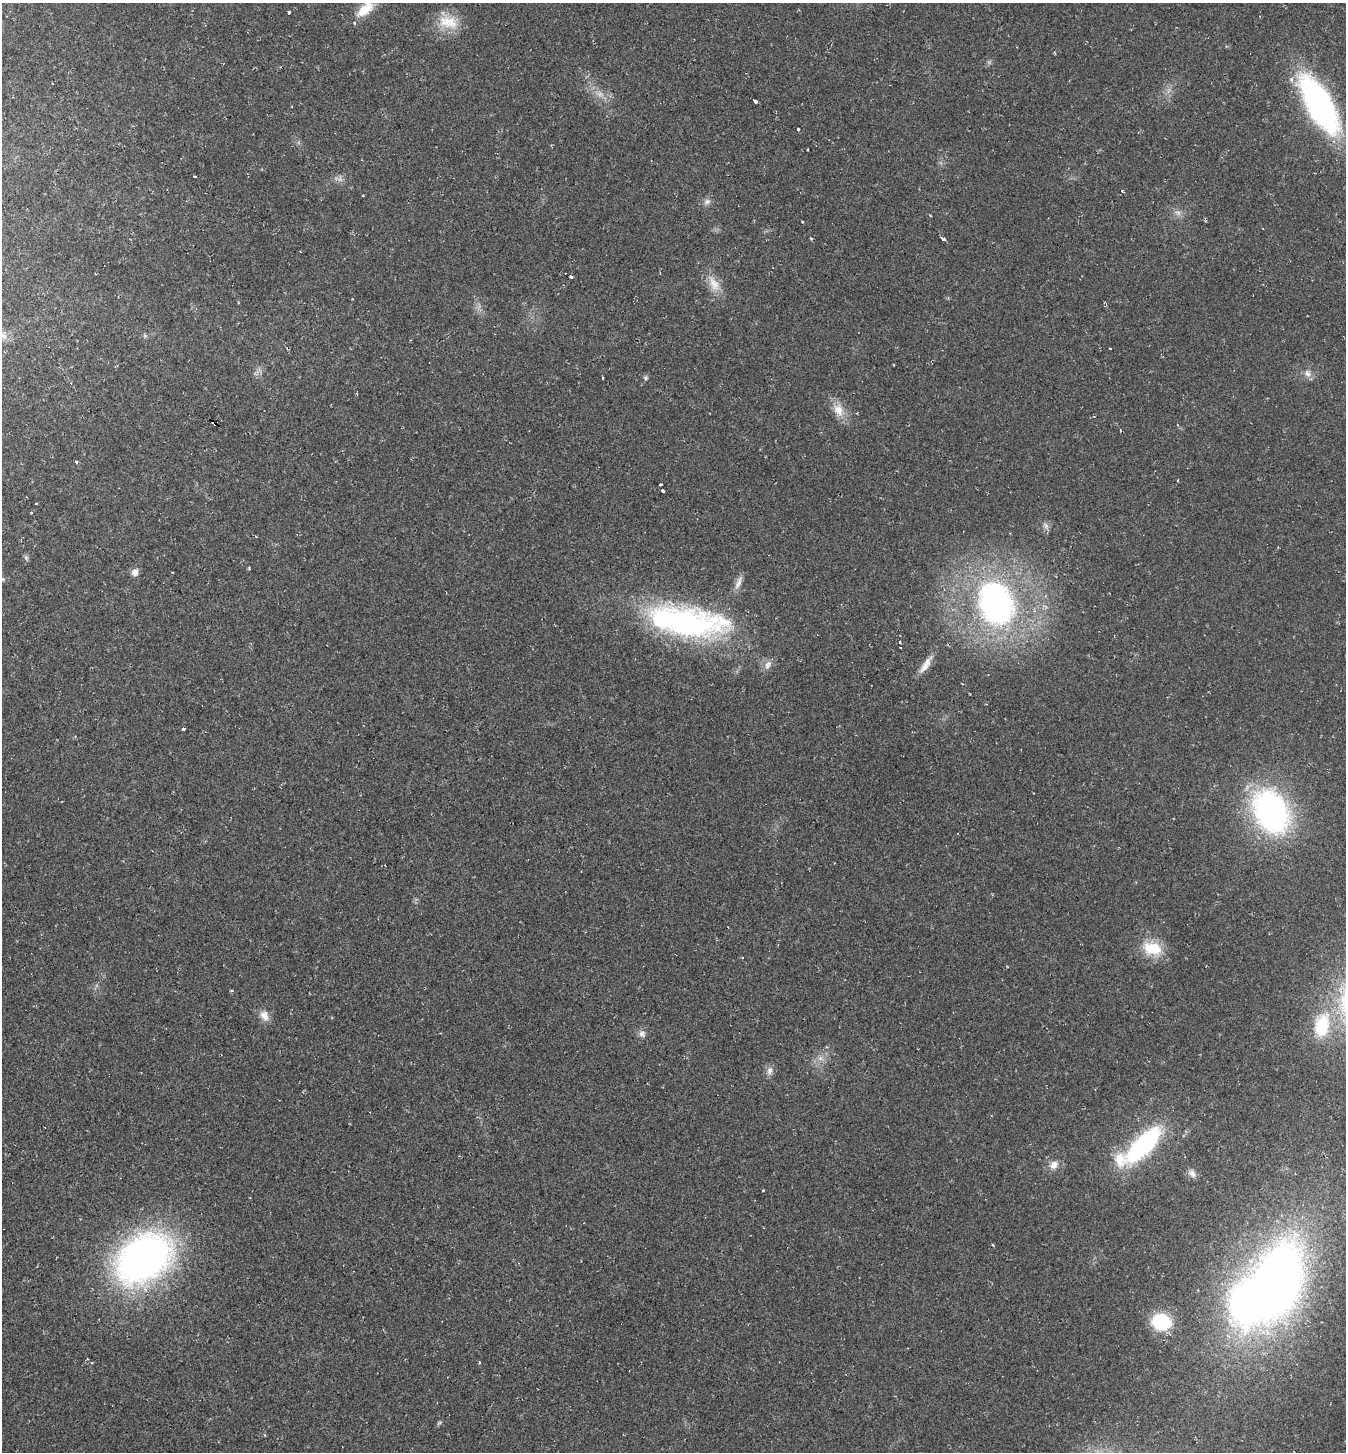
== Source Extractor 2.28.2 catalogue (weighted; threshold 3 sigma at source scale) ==
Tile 11 of 4 x 4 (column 3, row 3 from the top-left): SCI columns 2975-4318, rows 1451-2900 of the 5808 x 5800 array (HDU 1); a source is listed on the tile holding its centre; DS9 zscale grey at full resolution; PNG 1348 x 1454 px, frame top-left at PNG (2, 3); no overlay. Shown black and unused: <1% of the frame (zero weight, under 2 of 3 exposures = <1% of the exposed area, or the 3 px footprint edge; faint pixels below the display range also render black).
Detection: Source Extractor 2.28.2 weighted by HDU 2 'WHT'; one run over the whole footprint, this tile lists its part. Background 0.0201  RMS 0.0059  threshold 0.0266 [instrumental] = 3 sigma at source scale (4.5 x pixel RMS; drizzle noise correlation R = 1.50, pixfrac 1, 0.05/0.05 arcsec/px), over >= 5 px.
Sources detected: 69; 2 too faint to see at this stretch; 1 inside a brighter object's white glare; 5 cosmic-ray / hot-pixel residue — not listed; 1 inside a brighter listed object's ellipse — not listed separately; the other 60 listed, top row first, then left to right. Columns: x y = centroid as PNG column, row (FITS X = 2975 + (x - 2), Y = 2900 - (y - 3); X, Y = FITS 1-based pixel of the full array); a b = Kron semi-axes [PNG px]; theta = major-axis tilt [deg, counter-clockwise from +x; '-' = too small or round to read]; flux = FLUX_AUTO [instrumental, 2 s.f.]
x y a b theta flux
365 9 31 15 45 16
289 12 3 3 - 3.9
448 22 30 18 -13 16
1291 79 4 3 - 2.7
755 101 5 3 - 4.9
1319 105 47 18 -62 210
798 129 3 3 - 5.3
807 150 3 3 - 0.88
195 177 3 3 - 1.3
340 179 7 6 - 2
1122 191 4 3 - 0.58
363 195 3 3 - 1.3
707 202 10 8 27 2.5
930 215 4 3 - 0.55
802 221 3 3 - 1.1
943 238 4 3 - 11
660 274 4 2 - 0.41
571 277 3 3 - 3
714 284 26 12 -60 9.1
3 336 16 8 -25 4.6
145 336 6 5 - 1
1110 348 3 2 - 0.62
1308 373 12 9 -55 3.6
646 378 6 6 - 1.3
839 410 21 12 -60 8.6
214 423 5 3 - 31
1121 430 3 2 - 0.81
76 462 5 4 - 0.82
660 484 3 3 - 2.1
663 491 3 3 - 2.6
36 503 3 3 - 0.87
1046 526 10 7 -55 2.4
26 558 8 5 -64 1.3
135 572 9 8 - 3.3
3 579 6 5 - 1
738 583 21 7 67 4.1
996 603 38 29 -72 190
687 622 98 32 -8 150
899 642 3 3 - 2.5
900 647 3 3 - 1.9
768 665 14 8 62 3.8
925 665 28 7 55 6.5
962 683 4 2 - 0.49
183 729 3 3 - 1.5
1271 811 42 30 -64 160
1152 948 24 17 -13 18
231 990 5 3 - 0.62
264 1016 14 10 -62 5.4
1322 1025 28 17 78 30
642 1034 9 9 - 2.8
820 1058 7 6 - 2.2
770 1071 13 7 70 3
1143 1145 38 14 46 98
1054 1165 13 10 29 4.7
1192 1173 12 8 -57 3
993 1245 5 2 - 0.6
144 1258 54 37 35 290
1279 1281 85 49 75 430
1161 1322 15 13 -16 39
439 1423 9 3 30 0.87
Overlapping masked pixels (flux is a lower limit): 1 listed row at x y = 214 423
Isophote crosses this tile's border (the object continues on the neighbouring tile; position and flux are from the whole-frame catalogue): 3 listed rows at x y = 365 9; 3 336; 1279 1281
Unlisted compact peaks at least as high as the median listed source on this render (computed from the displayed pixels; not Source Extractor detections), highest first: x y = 249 568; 763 1190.